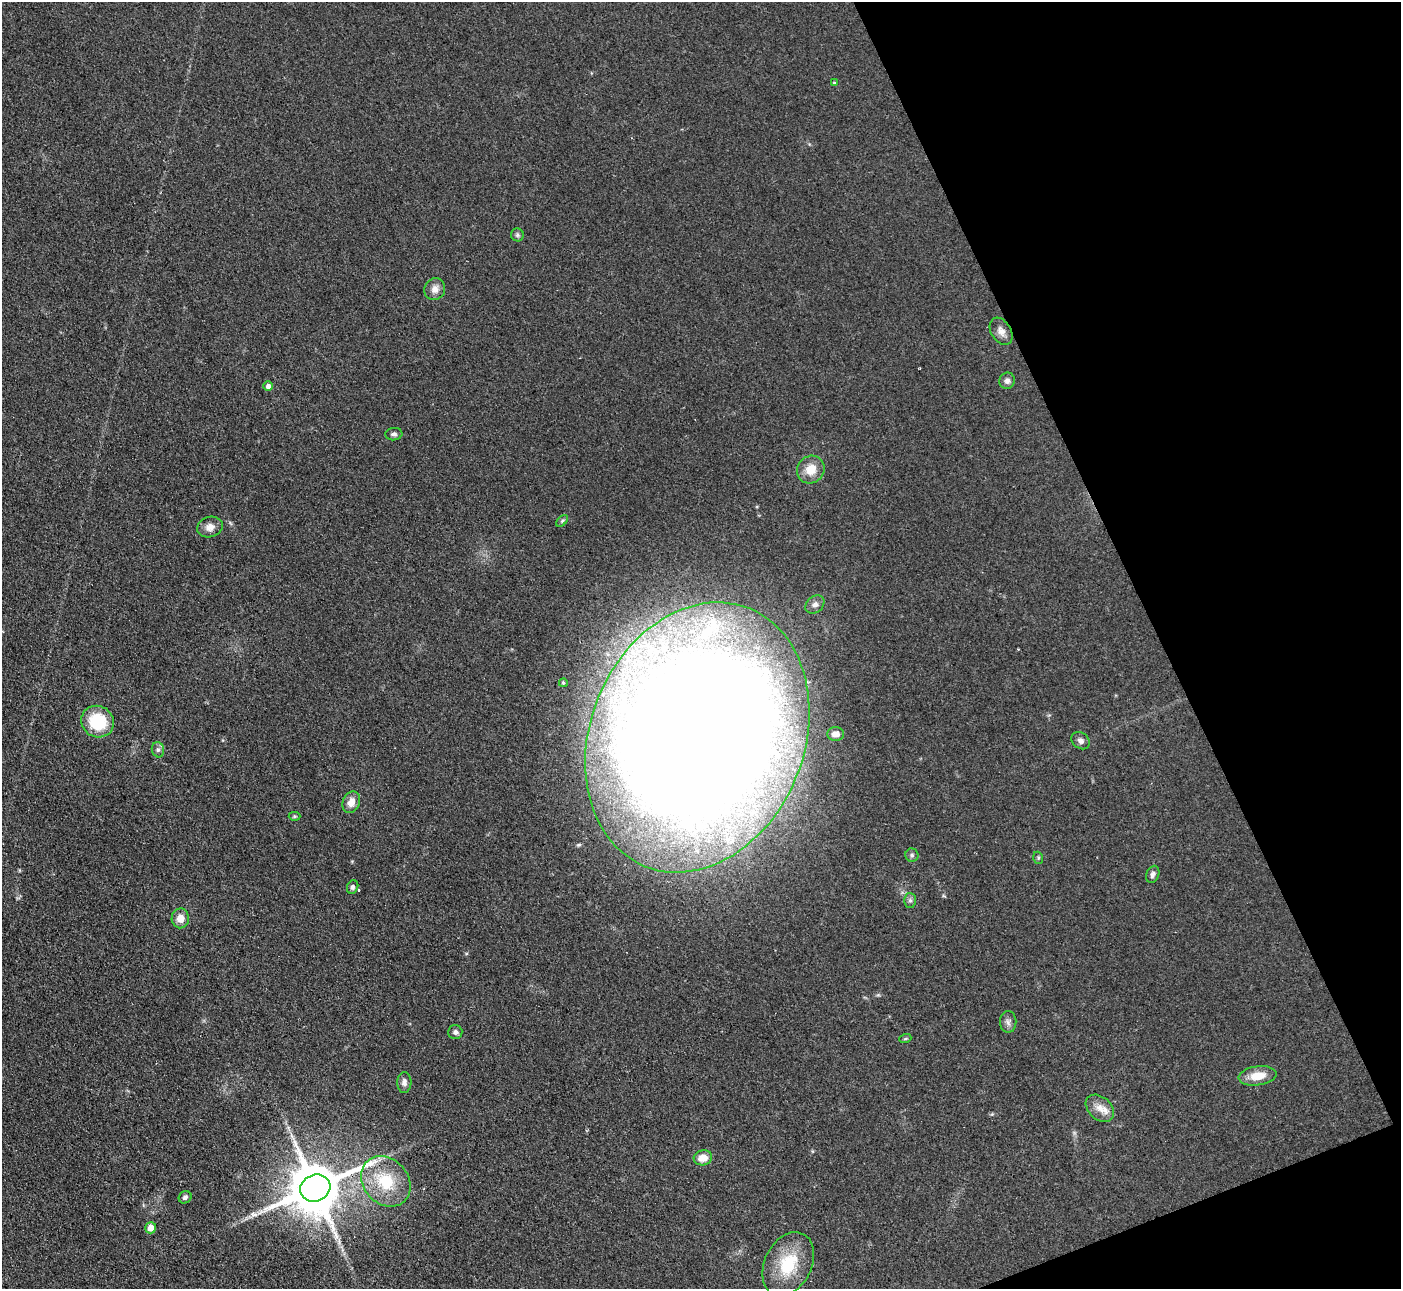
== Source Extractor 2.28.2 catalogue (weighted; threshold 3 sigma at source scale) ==
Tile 12 of 4 x 4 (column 4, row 3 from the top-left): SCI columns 4197-5595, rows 1574-2860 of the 5647 x 5607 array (HDU 1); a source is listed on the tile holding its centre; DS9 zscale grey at full resolution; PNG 1403 x 1291 px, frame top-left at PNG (2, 2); each listed source drawn as its Kron ellipse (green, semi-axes under 4 px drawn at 4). Shown black and unused: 19% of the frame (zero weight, under 2 of 3 exposures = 3% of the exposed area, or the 3 px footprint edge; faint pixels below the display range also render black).
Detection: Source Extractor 2.28.2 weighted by HDU 2 'WHT'; one run over the whole footprint, this tile lists its part. Background 0.0882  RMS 0.0083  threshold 0.0373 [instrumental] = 3 sigma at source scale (4.5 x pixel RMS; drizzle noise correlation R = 1.50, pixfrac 1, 0.05/0.05 arcsec/px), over >= 5 px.
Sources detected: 39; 1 cosmic-ray / hot-pixel residue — neither listed nor drawn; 1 inside a brighter listed object's ellipse — not listed separately; the other 37 listed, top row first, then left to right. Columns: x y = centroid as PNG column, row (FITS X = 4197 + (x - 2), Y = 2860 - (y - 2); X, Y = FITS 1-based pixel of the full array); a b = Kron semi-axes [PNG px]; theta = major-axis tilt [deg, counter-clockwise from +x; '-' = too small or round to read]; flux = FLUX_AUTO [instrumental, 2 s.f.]
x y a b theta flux
834 83 3 3 - 1.1
517 235 6 6 - 1.8
435 289 11 10 - 5.6
1001 331 15 10 -58 5.6
1007 381 8 7 - 3.1
268 386 5 4 - 3.7
394 434 8 6 5 2.2
811 470 14 13 - 13
562 521 7 4 46 1.4
210 527 13 10 18 6.4
815 604 10 8 41 4
563 683 4 4 - 1.1
98 722 17 15 -34 36
836 734 8 7 - 5.8
697 737 139 107 68 3100
1081 741 10 7 -39 3.2
158 750 8 6 -76 2.4
351 802 11 8 65 7.3
294 816 6 4 1 1.1
912 855 7 6 - 2
1038 858 6 4 -71 1.2
1153 874 9 6 67 2.8
353 887 7 5 68 2.1
910 900 7 6 - 2.1
180 918 10 8 88 7.7
1008 1022 11 8 -88 3.4
455 1032 7 7 - 2.8
905 1039 6 4 19 0.98
1258 1076 19 9 8 13
404 1082 10 7 89 3.6
1100 1108 16 11 -41 8.7
703 1158 9 7 12 9.4
386 1181 27 22 -48 39
315 1188 15 13 24 5200
185 1197 7 5 37 2.4
151 1228 5 5 - 9.4
788 1264 33 23 63 37
Overlapping masked pixels (flux is a lower limit): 2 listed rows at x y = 697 737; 315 1188